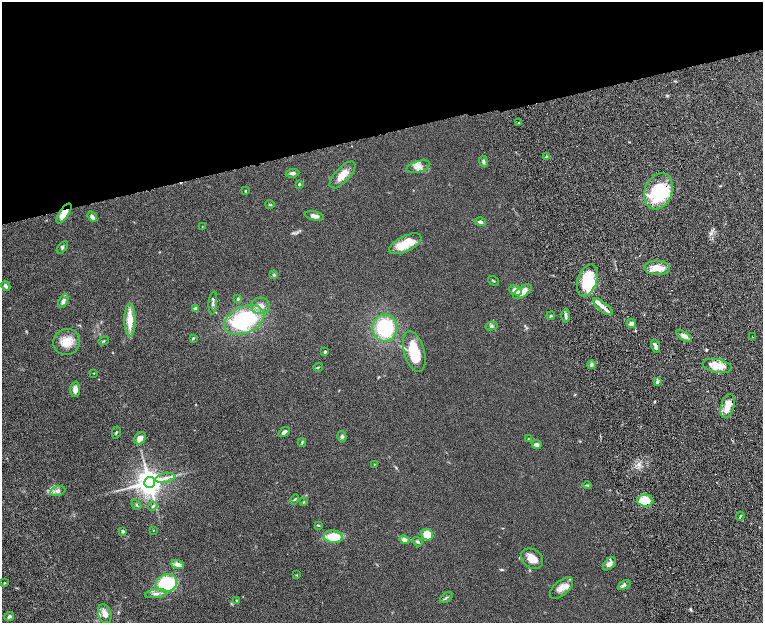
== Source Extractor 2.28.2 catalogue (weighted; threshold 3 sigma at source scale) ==
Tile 3 of 4 x 4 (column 3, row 1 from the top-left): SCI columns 3099-4620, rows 4042-5282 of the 6199 x 5478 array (HDU 1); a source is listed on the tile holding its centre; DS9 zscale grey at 2 x 2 block average (1 PNG px = mean of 2 x 2 image px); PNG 765 x 625 px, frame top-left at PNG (2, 2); each listed source drawn as its Kron ellipse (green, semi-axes under 4 px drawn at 4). Shown black and unused: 22% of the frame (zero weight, under 8 of 16 exposures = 4% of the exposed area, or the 3 px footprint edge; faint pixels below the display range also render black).
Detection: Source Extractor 2.28.2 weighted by HDU 2 'WHT'; one run over the whole footprint, this tile lists its part. Background 0.0564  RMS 0.004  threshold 0.0164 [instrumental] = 3 sigma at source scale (4.09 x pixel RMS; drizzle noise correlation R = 1.36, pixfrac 0.8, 0.05/0.05 arcsec/px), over >= 5 px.
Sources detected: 100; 2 inside a brighter object's white glare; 3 cosmic-ray / hot-pixel residue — neither listed nor drawn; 5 inside a brighter listed object's ellipse — not listed separately; the other 90 listed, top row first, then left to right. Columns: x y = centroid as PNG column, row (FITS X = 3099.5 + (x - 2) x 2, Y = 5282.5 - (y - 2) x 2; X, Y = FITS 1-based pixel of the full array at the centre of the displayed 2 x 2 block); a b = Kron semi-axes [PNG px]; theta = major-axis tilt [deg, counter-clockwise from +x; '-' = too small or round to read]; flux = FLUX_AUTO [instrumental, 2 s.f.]
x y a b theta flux
519 122 3 2 - 0.92
547 157 4 3 - 1.2
483 161 5 3 - 1.8
418 167 12 5 17 4.9
293 173 7 4 7 2.1
343 175 17 7 47 9.6
299 184 3 2 - 1.5
245 191 3 2 - 0.53
658 191 19 13 70 49
270 204 4 3 - 0.8
64 213 11 5 56 9
314 216 10 4 -12 3.5
92 217 5 3 - 2.6
480 222 5 4 - 2.1
202 226 2 2 - 0.29
405 244 18 7 26 21
62 247 7 3 48 1.2
657 268 13 7 -1 9.6
274 275 4 3 - 0.81
587 280 16 9 72 30
493 281 6 2 -38 0.8
6 286 5 3 - 1.9
515 290 7 4 -28 5.3
523 292 11 5 34 7.8
238 299 3 3 - 1
63 301 7 4 61 3.5
213 303 11 3 84 2.2
260 306 9 8 - 5.6
603 307 12 4 -39 6.3
196 309 3 2 - 10
551 316 4 3 - 0.9
566 316 7 3 89 2
130 320 17 5 90 12
244 320 21 13 23 76
631 323 5 4 - 3.4
492 326 6 4 11 1.6
385 328 13 12 - 51
684 336 9 4 -32 3.6
753 336 2 2 - 0.71
193 338 4 3 - 0.83
103 341 5 2 - 0.74
67 342 13 13 - 12
655 346 7 3 -75 3.1
325 352 4 3 - 1.2
414 352 21 10 -74 25
591 365 4 4 - 1.8
717 366 15 6 -10 12
318 367 5 2 - 0.71
94 373 3 2 - 0.28
657 382 4 3 - 1.7
75 389 8 5 87 4.6
728 406 12 6 74 9.8
284 432 6 3 35 2.8
116 433 6 2 77 0.76
342 436 5 4 - 1.5
140 438 7 5 47 4.7
528 439 3 2 - 0.39
302 442 4 3 - 0.84
537 445 5 4 - 2.7
374 464 2 2 - 0.35
165 478 10 4 10 4.1
149 482 5 5 - 1200
587 485 4 2 - 0.76
58 491 8 5 15 2.7
295 499 5 2 - 0.84
645 501 8 6 -5 26
304 502 3 2 - 0.5
136 505 5 2 - 0.72
153 506 5 4 - 1.5
740 516 4 2 - 0.76
318 525 4 2 - 0.7
153 530 2 2 - 0.33
123 531 3 3 - 1.6
427 535 6 5 - 15
333 537 9 6 -2 18
404 540 5 4 - 3.3
418 542 5 4 - 1.4
532 559 12 9 -37 9.3
177 564 6 4 -23 4.8
609 564 8 5 44 3.8
297 575 3 2 - 0.43
4 583 3 2 - 0.53
167 583 10 9 - 46
624 585 6 4 27 2.1
561 588 14 7 41 7.1
156 594 11 3 7 3.2
446 598 7 3 35 1.4
236 600 3 2 - 0.57
105 614 9 6 -70 5
9 617 5 3 - 1.6
Overlapping masked pixels (flux is a lower limit): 4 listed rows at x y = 658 191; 64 213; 655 346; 645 501
Diffuse or blended objects may show on this block-average render without a row.